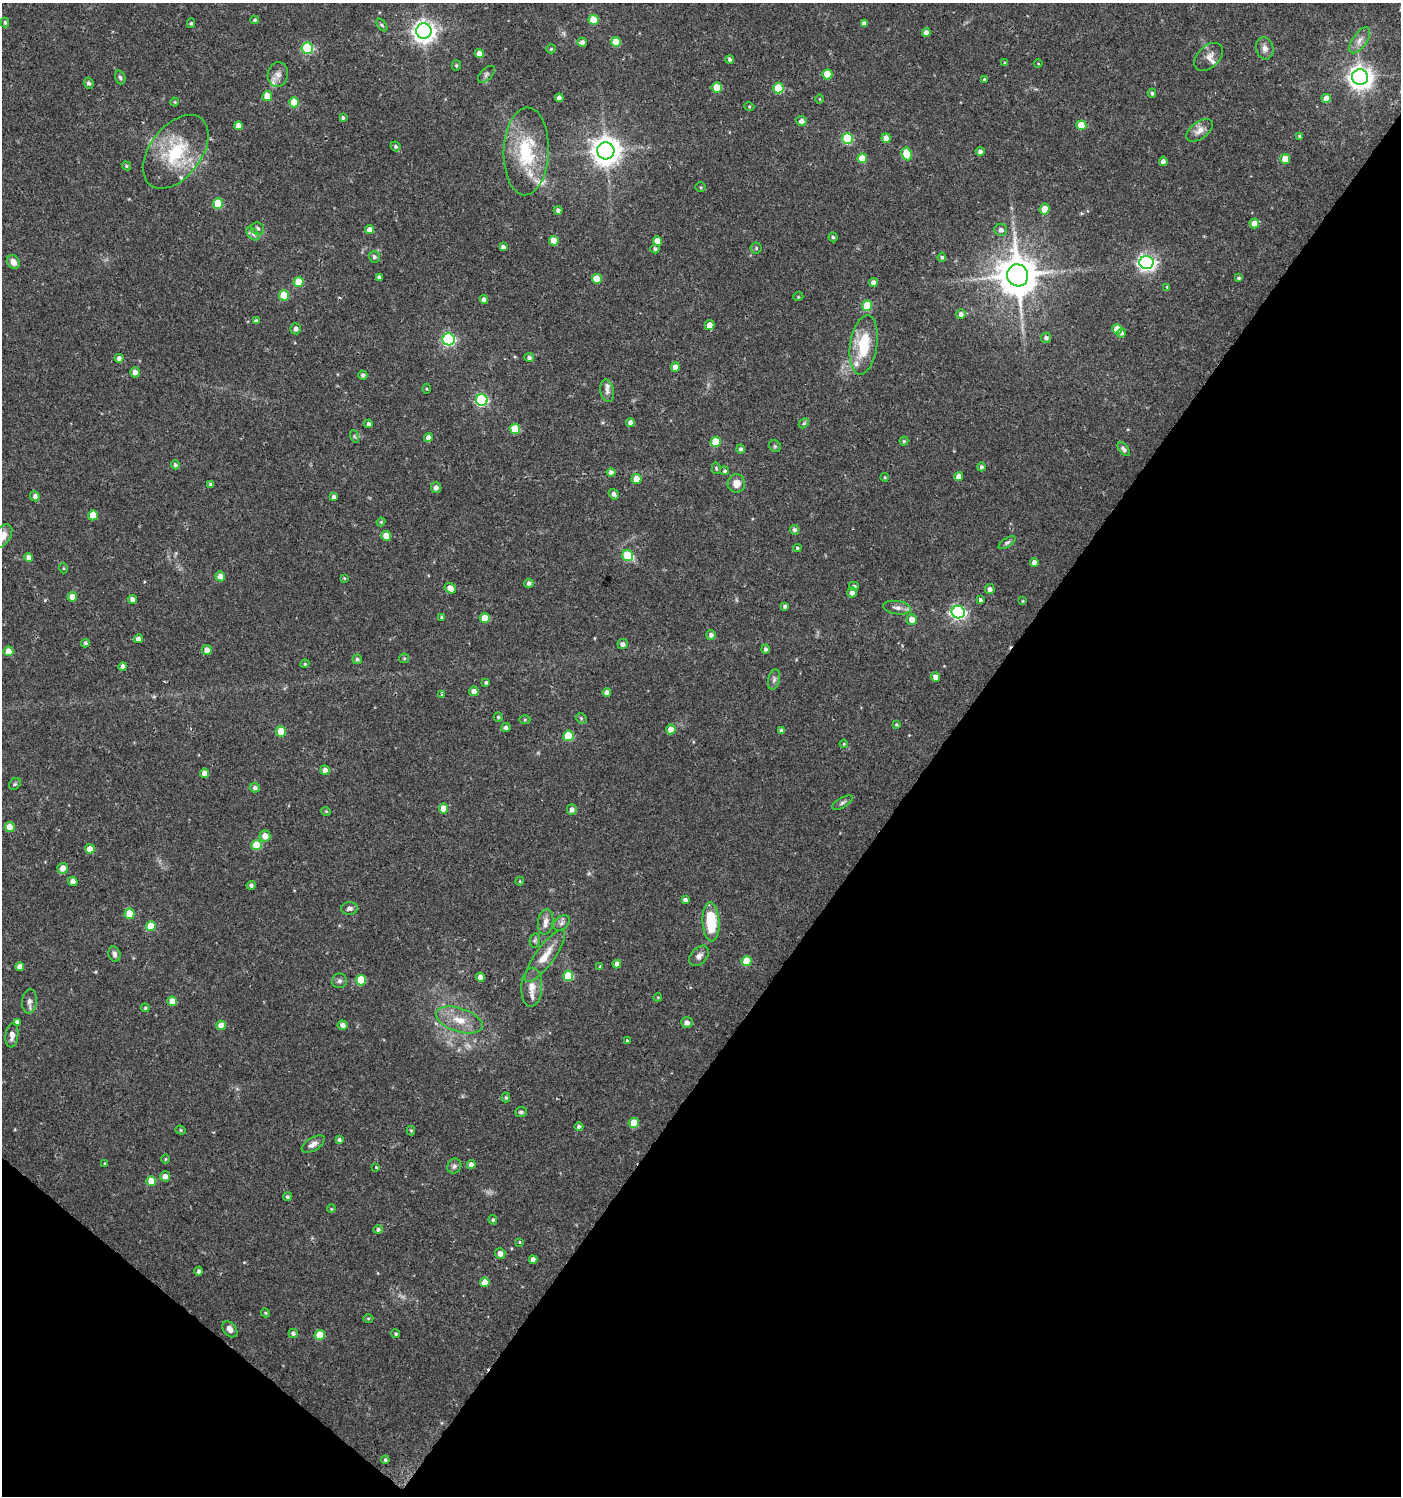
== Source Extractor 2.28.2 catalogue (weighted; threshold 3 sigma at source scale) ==
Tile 15 of 4 x 4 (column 3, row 4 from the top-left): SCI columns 2976-4374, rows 7-1500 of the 6017 x 5984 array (HDU 1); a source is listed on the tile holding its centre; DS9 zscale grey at full resolution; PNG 1403 x 1498 px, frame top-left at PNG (2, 3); each listed source drawn as its Kron ellipse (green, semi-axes under 4 px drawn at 4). Shown black and unused: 37% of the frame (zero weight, under 2 of 3 exposures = <1% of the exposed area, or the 3 px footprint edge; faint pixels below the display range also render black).
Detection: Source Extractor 2.28.2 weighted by HDU 2 'WHT'; one run over the whole footprint, this tile lists its part. Background 0.0285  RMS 0.0035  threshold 0.0158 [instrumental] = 3 sigma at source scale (4.5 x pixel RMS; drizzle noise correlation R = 1.50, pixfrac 1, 0.0396/0.0396 arcsec/px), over >= 5 px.
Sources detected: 272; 3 too faint to see at this stretch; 2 cosmic-ray / hot-pixel residue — neither listed nor drawn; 7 inside a brighter listed object's ellipse — not listed separately; the other 260 listed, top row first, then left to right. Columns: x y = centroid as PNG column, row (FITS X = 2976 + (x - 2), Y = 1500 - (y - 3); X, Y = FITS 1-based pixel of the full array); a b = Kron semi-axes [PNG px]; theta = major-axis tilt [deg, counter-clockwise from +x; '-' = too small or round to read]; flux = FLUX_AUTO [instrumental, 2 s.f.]
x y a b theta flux
255 20 4 3 - 0.49
594 20 5 5 - 6.3
5 23 5 4 - 0.56
191 23 5 4 - 0.53
864 23 4 4 - 1.5
382 25 7 3 -53 0.58
424 31 8 7 - 250
926 32 4 4 - 1.7
1360 40 15 7 55 2.4
582 42 5 4 - 1.2
616 42 5 5 - 7.7
307 48 5 5 - 29
1265 48 11 8 -75 2
551 49 5 4 - 0.39
479 53 4 4 - 2.7
1208 57 17 11 43 2.7
730 59 4 4 - 0.68
1005 62 4 3 - 0.43
1038 64 4 3 - 0.27
456 65 5 4 - 0.54
278 74 12 10 78 2.4
486 74 10 5 45 0.97
827 74 5 5 - 8.7
120 77 7 5 -71 0.7
1360 77 8 8 - 280
984 79 3 3 - 0.34
89 83 5 5 - 0.9
717 87 5 5 - 6.9
778 88 5 5 - 12
1152 93 4 4 - 0.62
267 96 5 5 - 5
559 98 4 4 - 1.3
1326 98 4 4 - 2.9
820 99 5 3 - 0.31
175 102 4 4 - 0.37
294 102 5 5 - 6.4
749 106 5 3 - 0.34
343 118 4 4 - 0.64
801 121 5 5 - 1.6
1081 125 5 5 - 8.6
238 126 4 4 - 2.4
1200 130 15 8 36 2.7
1300 136 4 4 - 0.6
847 138 5 5 - 22
886 138 5 4 - 2.6
395 146 5 4 - 0.61
526 151 44 22 88 22
606 151 8 8 - 470
980 151 4 4 - 1.2
176 152 42 25 53 22
907 154 6 5 - 11
862 158 5 5 - 5.9
1285 159 5 5 - 5.5
1163 161 4 4 - 1.4
126 166 5 4 - 0.47
701 187 5 4 - 0.48
218 203 5 5 - 11
1045 209 5 5 - 5.2
558 211 4 4 - 0.94
1254 223 5 5 - 3.6
258 229 6 6 - 1.1
370 230 4 4 - 2.5
1001 230 6 6 - 1.4
253 234 8 5 -45 1
833 237 5 4 - 0.55
554 241 5 4 - 5.4
657 241 5 4 - 3.3
503 247 4 4 - 1.1
756 248 5 5 - 0.56
655 249 4 4 - 0.82
374 257 6 5 - 0.86
942 257 4 4 - 0.6
13 262 7 6 - 2.5
1146 263 7 6 - 120
1018 275 11 10 - 1200
379 277 4 3 - 0.79
1239 278 4 3 - 0.52
597 279 5 5 - 7.2
298 282 5 5 - 7.4
873 283 4 4 - 1.6
1167 287 3 3 - 0.95
284 295 5 5 - 8.7
798 297 5 3 - 0.3
484 300 4 4 - 1.5
867 306 5 5 - 11
961 314 5 5 - 1.4
256 321 4 3 - 0.67
710 325 5 5 - 3
296 329 5 5 - 1.3
1117 329 5 5 - 4.6
1122 333 5 4 - 0.9
1046 338 5 5 - 1.1
449 339 6 6 - 55
864 345 30 13 81 15
119 358 4 4 - 1.5
529 358 5 4 - 0.99
675 367 4 4 - 3.2
135 372 5 4 - 2.3
363 375 4 4 - 1
426 389 5 3 - 0.35
607 391 11 6 -78 1.4
482 400 6 6 - 42
630 422 4 4 - 1.3
804 423 6 4 46 0.47
369 424 4 4 - 1
515 429 5 5 - 11
354 436 6 4 -71 0.53
428 438 4 4 - 1.7
904 441 4 4 - 0.47
716 442 5 5 - 9.7
775 446 6 5 - 0.55
741 449 4 4 - 0.76
1124 449 8 4 -53 1.1
175 465 4 4 - 0.84
981 467 4 4 - 0.81
716 468 6 4 -75 0.52
725 471 4 4 - 0.66
611 472 4 4 - 1.1
885 477 4 4 - 0.35
959 477 4 4 - 2.2
636 479 5 5 - 6.3
736 483 9 9 - 3.1
211 484 3 3 - 0.77
436 488 5 5 - 1.5
614 494 5 4 - 1.2
35 496 5 5 - 1.3
334 497 4 4 - 1.3
93 515 5 5 - 5.1
381 522 4 4 - 0.37
794 530 5 4 - 1.1
2 536 13 7 54 3.6
386 536 5 4 - 3.3
1007 543 9 4 34 0.75
797 548 4 4 - 0.51
628 556 5 5 - 16
28 557 4 4 - 1.8
1034 562 4 4 - 1.9
63 568 5 3 - 0.33
220 576 5 4 - 2.4
344 578 3 2 - 0.32
529 583 5 4 - 0.95
854 586 5 4 - 0.94
450 588 6 5 - 3
990 589 5 5 - 1.3
852 592 5 4 - 1.7
72 597 5 4 - 3.6
132 599 5 4 - 1.4
980 599 3 3 - 2.4
1023 601 4 3 - 0.3
785 606 4 3 - 0.8
897 608 14 6 -8 1.9
958 612 6 6 - 74
442 617 3 3 - 0.52
485 618 5 5 - 6.2
912 619 5 5 - 2.8
711 635 5 5 - 1.1
138 639 4 4 - 1.5
86 643 4 3 - 0.65
623 644 5 5 - 1.2
765 649 4 4 - 0.85
207 650 5 5 - 2.5
8 651 5 5 - 4
404 658 5 5 - 0.43
357 659 5 4 - 0.77
305 664 4 4 - 0.44
123 666 4 4 - 1.7
935 677 5 4 - 2.1
774 679 10 6 75 1.1
486 683 4 3 - 0.55
474 691 5 4 - 1.9
607 692 4 4 - 1.2
441 694 4 3 - 0.69
498 717 4 4 - 0.48
581 718 6 4 -45 0.48
525 719 5 3 - 0.37
896 724 3 3 - 0.43
506 727 4 4 - 1.1
671 729 5 4 - 3.1
781 730 4 4 - 0.95
281 731 5 5 - 7.5
568 736 5 5 - 14
844 744 4 3 - 0.36
325 770 5 4 - 1.8
205 773 4 4 - 2.8
15 784 6 5 - 0.55
255 788 5 4 - 1
842 803 11 5 31 0.9
443 808 5 4 - 4.4
572 810 5 5 - 1.5
326 811 5 4 - 0.43
10 827 5 5 - 3.8
265 836 5 5 - 3
257 845 5 5 - 9.7
90 849 5 4 - 3.3
63 868 5 5 - 3.7
73 881 5 4 - 2.2
520 881 4 4 - 0.34
251 885 4 4 - 0.85
685 900 4 4 - 1.2
349 908 8 6 4 1.2
130 914 5 5 - 7.5
546 922 12 7 81 2.1
711 922 19 8 -87 14
562 923 9 6 42 1.1
151 926 5 5 - 6.8
535 940 7 5 78 0.65
114 954 8 6 -77 1.2
545 956 31 9 54 6.1
699 956 12 8 48 1.8
746 961 5 5 - 9.1
617 964 4 4 - 2
600 966 4 4 - 0.42
20 967 4 4 - 2.3
568 976 5 5 - 13
480 977 4 4 - 2.6
361 980 5 5 - 10
339 981 7 7 - 1
532 987 19 10 87 3.7
658 997 4 3 - 0.3
29 1001 12 7 84 1.6
172 1001 5 5 - 4.7
145 1008 4 4 - 0.41
459 1020 24 12 -18 6.7
17 1022 4 4 - 1.4
687 1023 6 5 - 1.3
221 1025 5 5 - 3.5
342 1025 5 4 - 1.7
12 1035 12 6 84 2
628 1041 3 3 - 3.3
506 1098 5 4 - 0.52
521 1112 6 5 - 0.86
634 1123 5 5 - 8.5
579 1127 4 4 - 0.8
181 1130 5 4 - 0.52
411 1131 5 4 - 0.46
339 1140 4 4 - 0.84
313 1144 13 6 31 1.9
165 1159 5 3 - 0.36
104 1163 4 3 - 0.31
471 1164 4 4 - 1.7
454 1166 8 7 - 1.1
376 1167 4 3 - 0.39
165 1176 5 5 - 2
151 1181 5 5 - 6
287 1197 4 4 - 0.67
331 1209 4 3 - 0.32
493 1220 5 4 - 0.61
378 1229 4 4 - 0.73
519 1242 3 3 - 0.32
500 1253 5 5 - 2
533 1260 4 4 - 2.1
199 1271 4 4 - 0.92
485 1282 5 5 - 4.4
265 1313 4 4 - 0.4
368 1318 5 3 - 0.37
230 1329 9 6 -49 1.9
293 1333 5 4 - 0.88
396 1334 4 4 - 0.57
320 1335 5 5 - 9.5
385 1460 4 4 - 0.64
Isophote crosses this tile's border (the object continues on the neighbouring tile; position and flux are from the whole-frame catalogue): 1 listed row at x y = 2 536